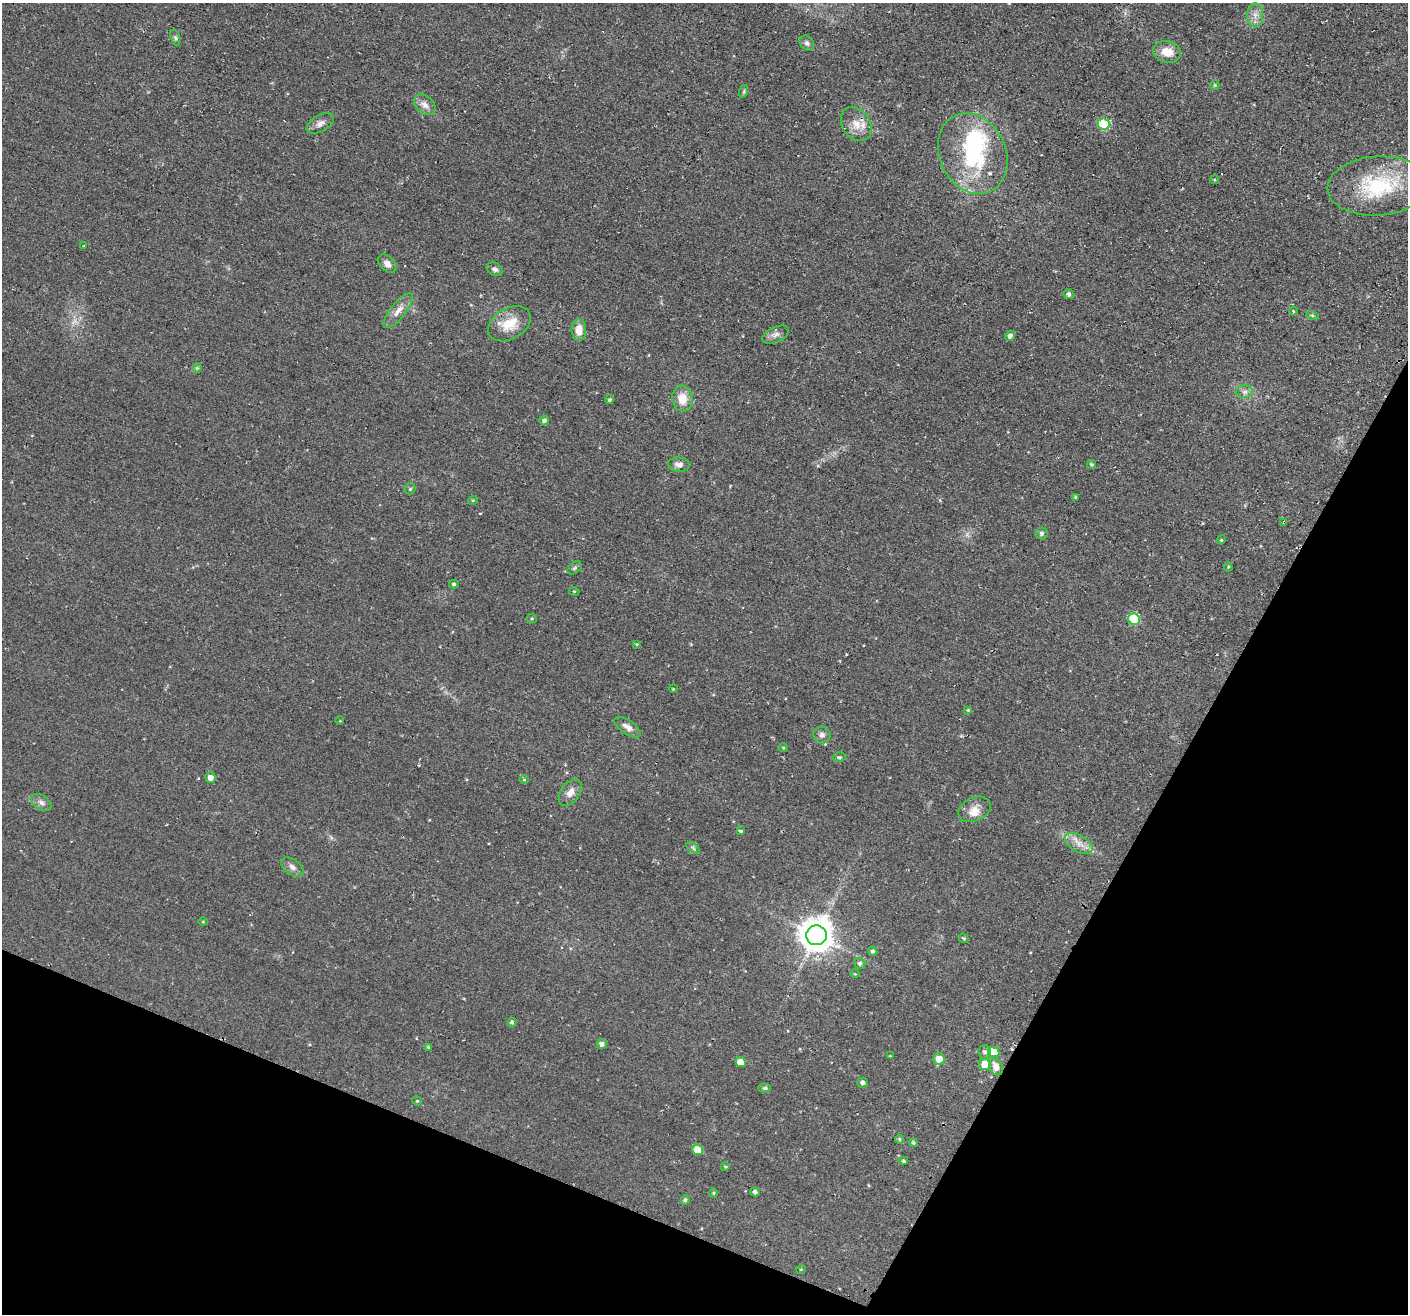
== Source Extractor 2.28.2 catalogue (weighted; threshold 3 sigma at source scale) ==
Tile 15 of 4 x 4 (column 3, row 4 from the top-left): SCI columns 2861-4266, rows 323-1634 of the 5705 x 5727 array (HDU 1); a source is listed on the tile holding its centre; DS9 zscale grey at full resolution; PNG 1410 x 1316 px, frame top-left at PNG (2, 3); each listed source drawn as its Kron ellipse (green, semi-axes under 4 px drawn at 4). Shown black and unused: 23% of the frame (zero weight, under 2 of 3 exposures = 3% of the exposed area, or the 3 px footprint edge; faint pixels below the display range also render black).
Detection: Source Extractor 2.28.2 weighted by HDU 2 'WHT'; one run over the whole footprint, this tile lists its part. Background 0.0808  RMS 0.014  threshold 0.0651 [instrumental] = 3 sigma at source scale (4.5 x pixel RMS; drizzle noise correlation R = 1.50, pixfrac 1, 0.05/0.05 arcsec/px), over >= 5 px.
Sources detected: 93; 1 too faint to see at this stretch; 1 cosmic-ray / hot-pixel residue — neither listed nor drawn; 3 inside a brighter listed object's ellipse — not listed separately; the other 88 listed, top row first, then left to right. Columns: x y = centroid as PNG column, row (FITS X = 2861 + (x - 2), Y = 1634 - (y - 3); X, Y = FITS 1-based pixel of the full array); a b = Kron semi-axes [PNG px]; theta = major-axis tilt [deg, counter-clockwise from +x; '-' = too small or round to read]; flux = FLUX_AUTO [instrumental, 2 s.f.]
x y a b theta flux
1255 15 12 8 88 9.6
175 38 8 5 -70 2.8
807 43 8 6 -48 3.9
1167 52 14 10 -15 20
1215 85 5 4 - 1.7
744 91 6 4 72 2
425 105 12 8 -42 8.8
320 123 15 8 30 7.9
856 124 18 14 -56 20
1104 124 6 5 - 89
973 154 42 33 -65 130
1214 180 4 3 - 1.4
1378 186 50 29 4 120
84 246 3 3 - 1
387 264 11 7 -43 7.6
495 269 8 6 -27 4.4
1069 294 5 4 - 4.3
398 311 21 7 51 13
1293 311 5 3 - 1.2
1312 315 6 4 -19 2
509 324 23 15 30 32
579 330 10 7 -89 15
775 335 14 7 25 7
1010 336 5 4 - 4.5
197 368 5 5 - 1.8
1245 392 8 6 2 4.8
682 399 13 10 -82 21
609 400 4 4 - 2.4
544 420 5 5 - 2.7
1091 464 5 4 - 2.1
679 465 11 7 -6 6.6
410 489 5 5 - 1.9
1075 497 4 3 - 1.5
473 500 5 3 - 1.2
1284 522 4 3 - 1.3
1042 533 6 6 - 3.9
1221 540 5 3 - 1.3
1228 567 4 3 - 1.5
575 568 8 5 40 2.7
454 584 5 4 - 2.3
574 591 5 3 - 1.3
532 618 5 4 - 1.7
1134 619 6 5 - 84
636 644 4 3 - 1.3
673 689 4 3 - 1.3
968 710 4 4 - 1.5
340 721 4 3 - 0.93
628 727 15 7 -35 9.5
822 735 9 8 - 6.1
783 747 5 3 - 1.3
839 757 6 5 - 2.3
211 778 5 5 - 9.8
524 780 5 3 - 1.3
570 792 15 9 55 11
41 802 11 7 -33 5.6
974 809 17 12 24 14
741 831 3 3 - 2
1079 843 15 8 -29 13
693 848 8 4 -38 2.6
292 867 12 7 -37 6.7
203 922 4 3 - 1.2
816 935 10 10 - 2700
964 938 5 3 - 1.8
873 951 5 4 - 3.2
860 964 6 5 - 3.8
855 974 4 3 - 0.96
512 1022 4 4 - 2.4
602 1044 5 5 - 5
428 1047 4 4 - 1.5
985 1052 7 6 - 4.5
994 1052 6 5 - 34
890 1056 3 3 - 1.1
939 1059 6 6 - 17
741 1062 5 5 - 21
985 1064 6 6 - 24
996 1067 8 6 -65 13
863 1083 5 5 - 4.8
765 1088 6 4 1 2.4
417 1101 5 4 - 1.5
899 1139 4 4 - 1.7
913 1143 5 4 - 1.9
698 1150 5 5 - 30
903 1161 4 3 - 1.8
725 1167 4 4 - 1.4
755 1192 5 4 - 4.2
714 1193 4 4 - 1.5
685 1200 4 4 - 2.4
801 1269 5 3 - 1.1
Overlapping masked pixels (flux is a lower limit): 1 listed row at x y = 1284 522